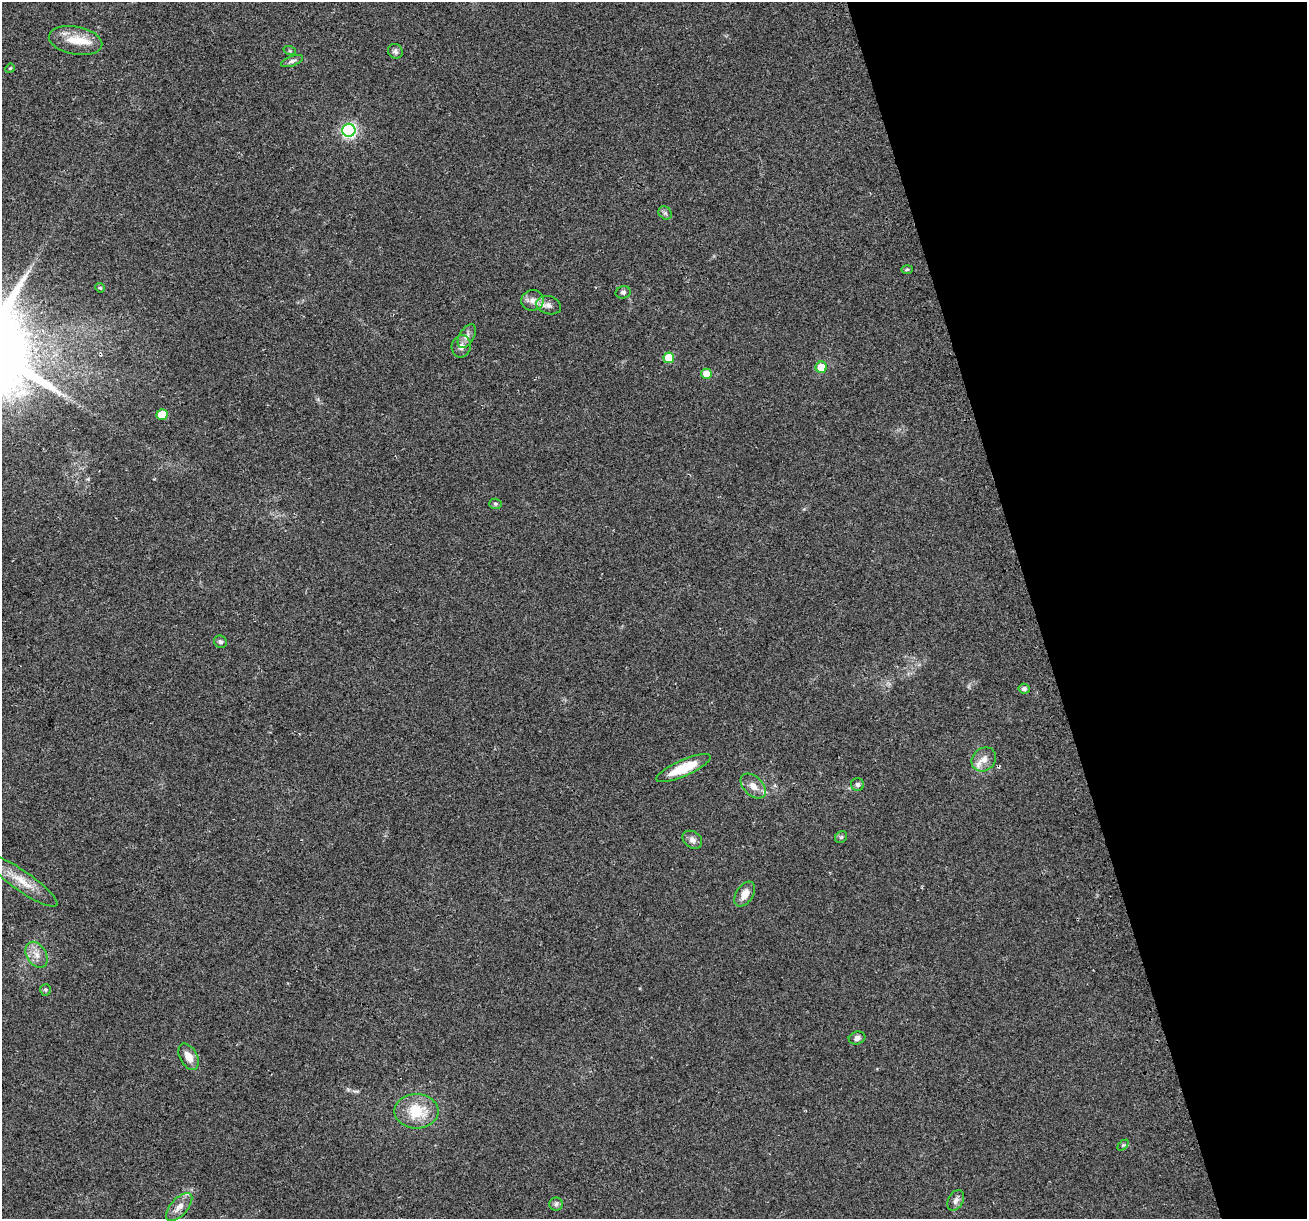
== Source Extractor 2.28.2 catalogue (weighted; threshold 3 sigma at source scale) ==
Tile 12 of 4 x 4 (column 4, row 3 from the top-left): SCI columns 3945-5249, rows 1279-2495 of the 5282 x 5037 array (HDU 1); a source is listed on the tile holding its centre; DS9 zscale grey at full resolution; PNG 1309 x 1221 px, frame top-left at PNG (2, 2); each listed source drawn as its Kron ellipse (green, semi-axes under 4 px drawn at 4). Shown black and unused: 21% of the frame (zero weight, under 2 of 3 exposures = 2% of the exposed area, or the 3 px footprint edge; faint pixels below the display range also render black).
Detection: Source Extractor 2.28.2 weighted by HDU 2 'WHT'; one run over the whole footprint, this tile lists its part. Background 0.0666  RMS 0.008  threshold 0.0362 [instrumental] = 3 sigma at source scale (4.5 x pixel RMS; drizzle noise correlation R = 1.50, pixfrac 1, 0.0396/0.0396 arcsec/px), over >= 5 px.
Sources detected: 39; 1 inside a brighter listed object's ellipse — not listed separately; the other 38 listed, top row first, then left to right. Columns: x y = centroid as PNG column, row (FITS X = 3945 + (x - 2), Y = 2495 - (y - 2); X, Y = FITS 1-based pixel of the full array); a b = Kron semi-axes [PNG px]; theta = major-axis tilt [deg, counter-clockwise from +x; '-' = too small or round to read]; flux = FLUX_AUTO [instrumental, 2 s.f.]
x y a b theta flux
75 41 27 14 -11 17
290 51 6 4 -19 1
395 51 8 7 - 2.2
292 61 11 5 21 2.5
10 68 5 4 - 0.77
349 130 6 6 - 140
665 213 7 6 - 1.8
907 269 6 3 2 1
100 288 5 4 - 1.1
623 292 7 6 - 1.9
533 300 11 10 - 5.7
549 305 12 9 -17 4.8
467 336 13 7 60 4.2
461 346 11 9 76 4.9
669 358 5 5 - 25
821 367 6 5 - 14
707 374 5 5 - 13
162 414 5 5 - 13
495 504 6 5 - 1.3
220 642 7 6 - 2
1024 689 5 5 - 2.8
984 759 13 11 40 7.5
683 768 29 8 24 25
858 785 6 6 - 2.1
753 786 15 9 -45 6.9
841 837 6 5 - 1.3
692 840 10 8 -36 3.9
22 881 42 10 -35 17
745 894 14 8 57 7.5
36 955 14 9 -57 7.4
45 990 6 5 - 1.2
857 1038 8 6 14 2.8
189 1057 14 8 -61 8.3
416 1111 22 17 0 26
1123 1145 6 4 44 1
956 1200 11 7 62 3.9
556 1204 6 6 - 2
179 1207 17 8 48 7.1